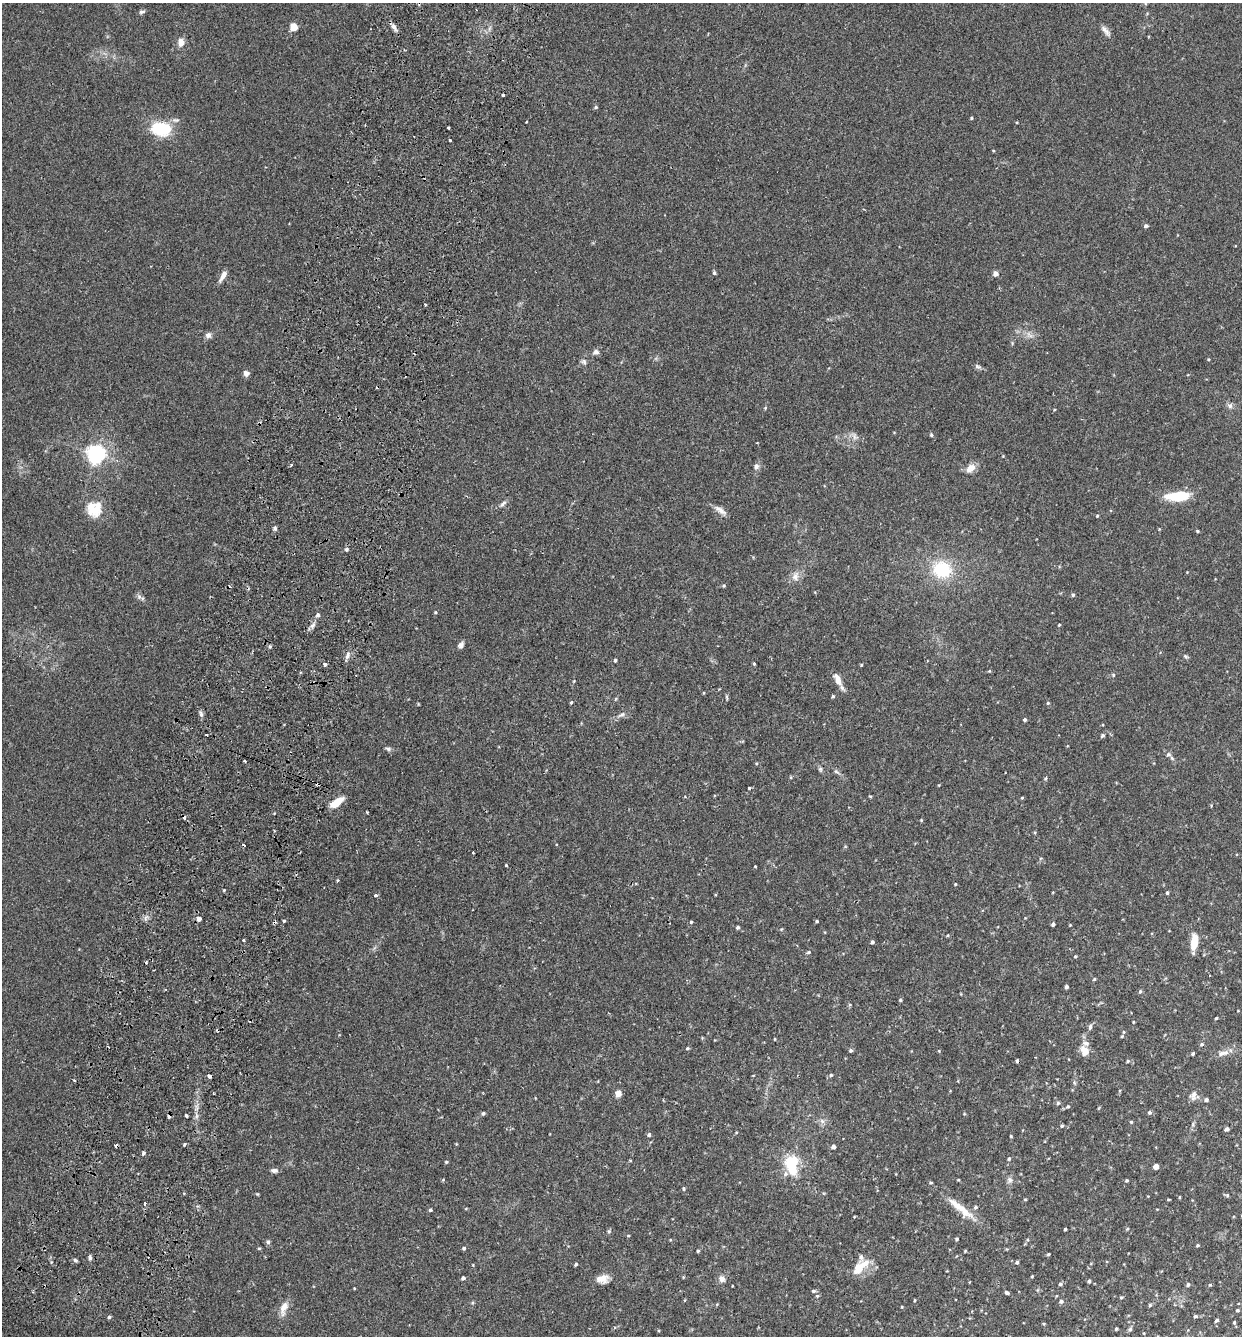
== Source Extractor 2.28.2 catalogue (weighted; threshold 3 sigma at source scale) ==
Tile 7 of 4 x 4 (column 3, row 2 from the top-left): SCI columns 2664-3903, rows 2687-4020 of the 5455 x 5375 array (HDU 1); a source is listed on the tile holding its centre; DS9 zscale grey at full resolution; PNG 1244 x 1338 px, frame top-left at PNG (2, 3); no overlay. Shown black and unused: <1% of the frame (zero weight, under 2 of 3 exposures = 3% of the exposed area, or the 3 px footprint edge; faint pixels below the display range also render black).
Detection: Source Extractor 2.28.2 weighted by HDU 2 'WHT'; one run over the whole footprint, this tile lists its part. Background 0.0366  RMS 0.0047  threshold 0.0211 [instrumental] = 3 sigma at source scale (4.5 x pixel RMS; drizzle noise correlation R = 1.50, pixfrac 1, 0.05/0.05 arcsec/px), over >= 5 px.
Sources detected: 235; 2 inside a brighter object's white glare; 11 cosmic-ray / hot-pixel residue — not listed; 6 inside a brighter listed object's ellipse — not listed separately; the other 216 listed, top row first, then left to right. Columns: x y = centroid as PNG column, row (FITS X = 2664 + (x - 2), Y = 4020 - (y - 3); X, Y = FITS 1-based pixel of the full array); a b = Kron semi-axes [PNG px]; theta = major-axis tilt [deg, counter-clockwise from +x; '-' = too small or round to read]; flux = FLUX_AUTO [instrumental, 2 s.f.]
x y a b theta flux
142 12 7 5 11 1
294 27 5 5 - 15
394 27 11 5 -61 2
489 28 9 4 81 1.2
1106 31 17 6 -51 2.2
181 42 7 6 - 4.5
503 95 3 3 - 2.9
596 107 5 4 - 0.7
971 118 3 3 - 0.52
1017 122 3 3 - 0.35
448 128 3 3 - 0.9
161 129 22 14 -6 21
450 140 3 3 - 0.88
993 151 3 3 - 0.41
1146 226 5 4 - 1.2
714 273 5 4 - 0.74
995 274 5 5 - 2.3
223 275 14 5 60 3.1
425 305 3 2 - 0.95
208 335 8 7 - 1.7
1030 335 13 6 -41 2.2
596 352 8 7 - 1.6
1208 359 4 3 - 0.45
584 361 8 7 - 1.2
978 366 10 5 -30 1.2
246 373 7 6 - 1.8
1230 406 8 7 - 1.5
765 408 5 3 - 0.47
1054 410 4 3 - 0.38
931 435 5 5 - 0.63
854 436 11 7 -56 2
96 454 7 6 - 220
291 465 4 3 - 0.56
756 466 7 7 - 1.7
971 468 11 8 41 4.4
1183 495 39 10 -3 9.9
503 504 13 5 46 1.4
92 508 26 16 -55 9.6
720 510 19 7 -34 2.8
1097 516 4 3 - 0.55
275 528 6 5 - 0.91
1197 531 4 3 - 0.57
346 549 5 5 - 0.8
942 570 26 22 -22 22
795 576 13 9 80 3.3
724 586 5 4 - 0.63
1073 595 4 4 - 0.85
139 597 7 6 - 1.3
435 612 4 4 - 0.54
318 615 6 5 - 0.97
312 625 10 5 41 1.6
1059 625 4 3 - 0.48
461 645 8 6 63 1.6
270 647 5 4 - 0.7
347 655 10 6 66 1.8
1186 656 7 4 -31 0.76
615 660 3 3 - 0.77
325 664 4 3 - 2.1
754 664 4 3 - 0.54
861 665 5 3 - 0.37
989 671 4 4 - 0.45
1113 675 5 4 - 0.58
838 679 17 8 -64 4
574 681 5 3 - 0.35
704 693 4 3 - 0.37
833 696 5 4 - 0.6
727 697 6 4 -71 0.61
571 702 4 3 - 0.56
1048 703 4 4 - 0.55
201 714 9 5 -76 1.3
621 715 12 5 30 1.7
1025 719 4 4 - 0.83
1102 735 6 4 45 0.85
388 749 8 5 -18 1.1
1168 755 7 6 - 1.2
245 761 3 2 - 0.56
756 763 5 3 - 0.43
820 769 6 5 - 0.83
836 772 9 5 -31 1
791 777 4 4 - 0.47
1045 778 5 4 - 0.6
939 785 4 3 - 0.31
749 788 3 3 - 0.61
870 796 4 3 - 0.43
1022 798 4 4 - 0.44
336 803 14 6 36 8
1211 806 4 3 - 0.36
367 812 3 2 - 0.51
921 820 4 4 - 0.4
1035 832 5 3 - 0.46
244 845 3 3 - 1.9
473 853 3 3 - 1
506 865 3 3 - 0.97
755 866 3 3 - 0.35
338 881 3 3 - 1.1
955 884 3 3 - 0.41
224 890 3 3 - 0.44
1167 893 4 3 - 0.67
376 895 3 3 - 1.5
145 918 7 4 71 1
199 918 4 4 - 6.9
817 921 3 3 - 0.54
691 922 5 4 - 0.49
1053 924 4 3 - 1.1
1070 925 3 2 - 0.37
738 927 5 4 - 0.84
948 935 4 3 - 0.4
243 940 3 2 - 1.4
1194 941 19 8 83 7.9
872 942 4 4 - 1
809 952 5 4 - 0.63
1075 956 4 3 - 0.49
1094 979 4 3 - 0.5
1066 987 4 4 - 0.89
1140 991 5 4 - 0.7
900 1000 4 4 - 0.52
850 1005 5 4 - 0.54
1216 1018 3 3 - 0.6
1133 1022 3 3 - 0.37
1090 1027 9 4 78 1
1122 1036 6 5 - 0.71
775 1039 3 3 - 0.44
715 1040 3 3 - 0.31
1202 1044 6 5 - 0.78
687 1048 5 4 - 0.58
851 1050 5 4 - 0.81
939 1051 4 3 - 0.38
1085 1051 12 9 -59 4.7
1223 1053 18 7 11 3.2
1193 1054 3 3 - 0.72
1017 1061 4 3 - 2.4
1128 1061 5 4 - 0.56
831 1075 5 4 - 0.74
210 1076 5 3 - 2.5
618 1093 6 5 - 4.2
1193 1096 12 10 69 2.6
1206 1100 5 4 - 0.96
1058 1103 5 4 - 0.76
1068 1106 6 4 54 0.75
1150 1112 5 5 - 0.89
483 1113 4 4 - 0.84
186 1115 3 3 - 0.94
822 1121 8 5 -45 1.3
1131 1122 4 3 - 0.56
1193 1124 7 4 89 0.88
1062 1126 4 4 - 0.63
1227 1129 5 4 - 1.2
649 1134 5 5 - 0.92
1011 1136 3 3 - 0.39
184 1145 5 3 - 0.5
833 1147 4 4 - 1.7
143 1153 4 3 - 0.81
1009 1159 5 4 - 0.67
630 1161 5 3 - 0.37
446 1162 4 4 - 0.55
792 1162 22 15 9 12
1156 1167 4 4 - 4.8
274 1170 8 5 -2 1.6
443 1180 4 4 - 0.43
958 1180 4 3 - 0.45
1009 1180 9 7 77 1.6
1127 1181 4 4 - 0.56
684 1189 4 4 - 0.59
257 1194 4 4 - 0.45
1227 1195 5 5 - 0.62
1179 1197 4 3 - 0.41
1025 1199 4 3 - 0.38
1168 1200 3 2 - 0.59
145 1204 5 3 - 0.9
976 1207 5 4 - 0.84
466 1208 4 3 - 0.34
961 1208 45 10 -39 9.6
430 1210 4 3 - 0.77
1065 1229 3 3 - 0.71
1127 1229 5 3 - 0.39
609 1231 6 5 - 0.76
628 1236 4 3 - 0.39
957 1239 4 3 - 0.54
670 1240 4 3 - 0.36
268 1242 6 5 - 0.91
1197 1245 4 3 - 0.57
259 1248 4 4 - 0.54
464 1248 4 4 - 0.72
698 1251 4 4 - 0.65
1048 1254 4 3 - 0.53
90 1257 7 4 87 0.89
75 1260 5 4 - 0.8
1017 1262 4 3 - 0.88
576 1264 4 3 - 0.66
858 1270 17 11 67 6.1
1032 1276 3 3 - 0.43
683 1277 4 3 - 0.4
463 1278 4 4 - 1.1
602 1279 13 9 10 4.7
722 1279 9 8 - 2.4
1089 1281 4 3 - 0.83
1060 1284 5 4 - 0.84
1188 1285 4 4 - 0.92
1210 1285 4 3 - 0.5
354 1288 3 2 - 0.35
813 1291 5 4 - 0.91
1007 1293 5 3 - 0.89
817 1296 5 4 - 0.68
1121 1297 4 4 - 0.49
1061 1301 5 5 - 1.2
1150 1305 4 4 - 0.61
902 1307 4 3 - 0.36
284 1308 20 9 73 4.2
1237 1310 4 4 - 0.69
1195 1316 4 4 - 0.78
109 1317 5 4 - 0.81
1217 1320 4 3 - 0.92
1234 1322 5 4 - 0.52
1044 1324 5 3 - 0.45
1116 1329 3 3 - 0.59
1130 1329 5 5 - 0.9
Overlapping masked pixels (flux is a lower limit): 3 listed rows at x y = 394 27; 1017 1061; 210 1076